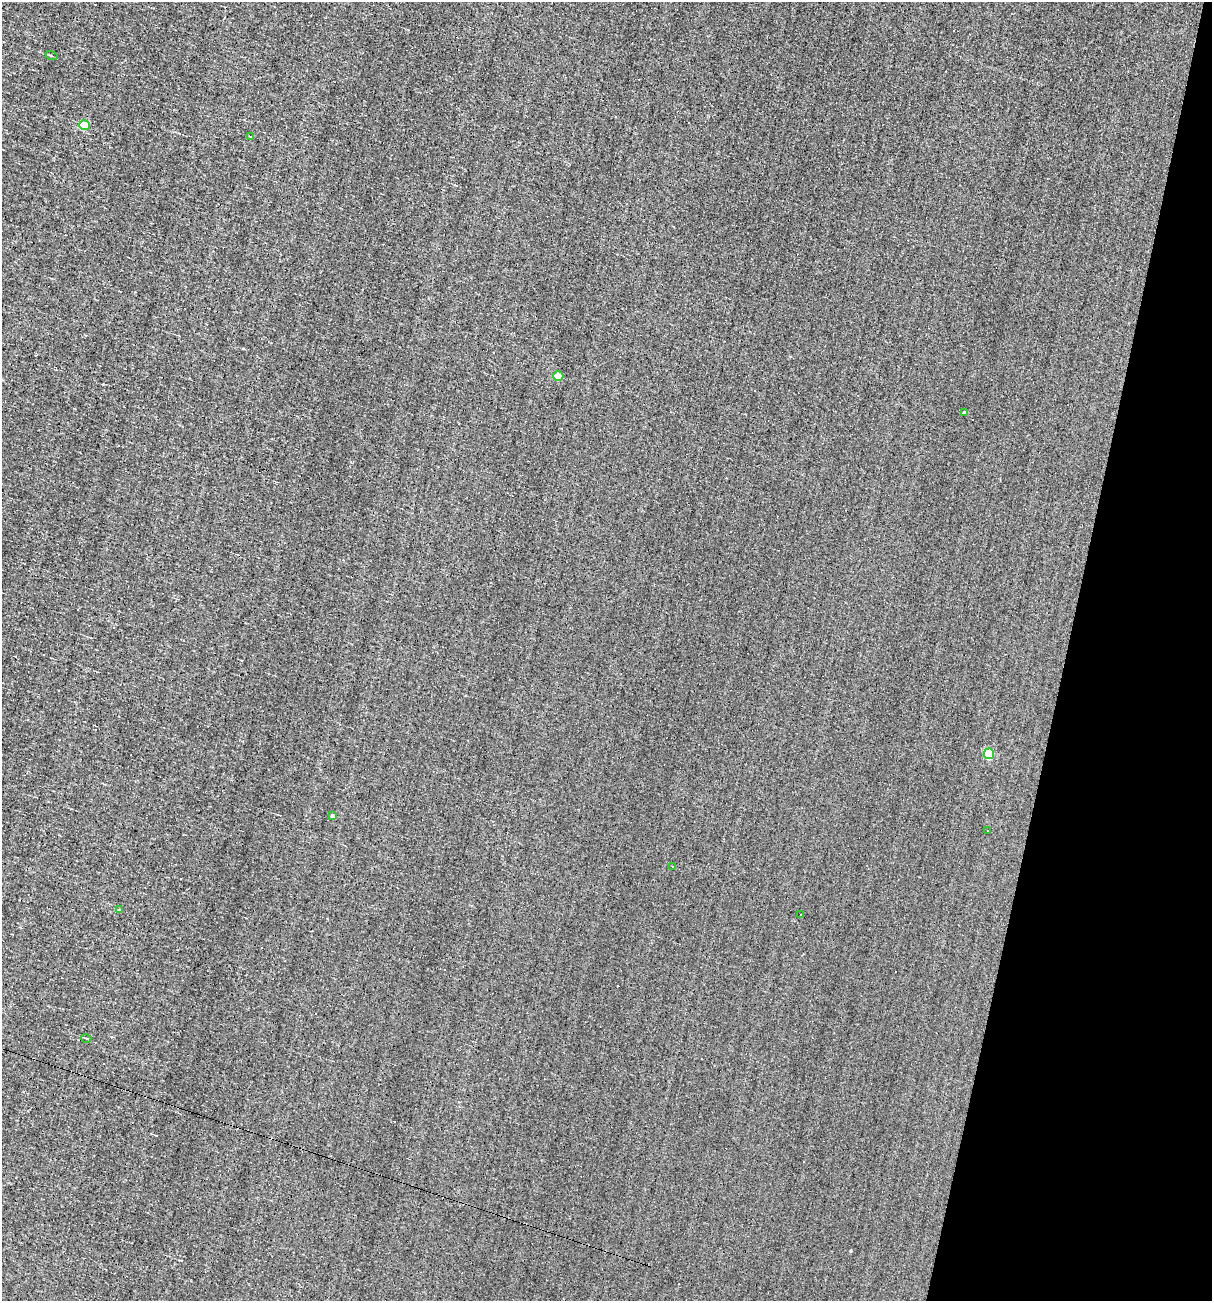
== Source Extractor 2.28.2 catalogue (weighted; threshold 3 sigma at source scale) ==
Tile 8 of 4 x 4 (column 4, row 2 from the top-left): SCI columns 3748-4957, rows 2598-3896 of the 5198 x 5194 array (HDU 1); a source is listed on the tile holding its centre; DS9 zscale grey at full resolution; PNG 1214 x 1303 px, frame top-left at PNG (2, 2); each listed source drawn as its Kron ellipse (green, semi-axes under 4 px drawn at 4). Shown black and unused: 12% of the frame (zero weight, under 3 of 4 exposures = <1% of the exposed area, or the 3 px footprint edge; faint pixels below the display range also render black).
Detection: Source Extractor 2.28.2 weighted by HDU 2 'WHT'; one run over the whole footprint, this tile lists its part. Background -0.00129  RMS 0.035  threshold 0.158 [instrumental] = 3 sigma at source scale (4.5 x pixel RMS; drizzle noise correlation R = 1.50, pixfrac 1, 0.05/0.05 arcsec/px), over >= 5 px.
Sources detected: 20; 8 cosmic-ray / hot-pixel residue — neither listed nor drawn; the other 12 listed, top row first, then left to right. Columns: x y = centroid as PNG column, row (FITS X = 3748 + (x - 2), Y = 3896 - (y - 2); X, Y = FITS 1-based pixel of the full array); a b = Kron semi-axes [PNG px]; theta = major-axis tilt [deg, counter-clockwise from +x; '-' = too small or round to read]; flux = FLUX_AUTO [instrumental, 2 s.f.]
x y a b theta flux
52 56 6 2 -19 3.6
84 125 5 5 - 120
250 136 3 2 - 2.7
558 376 5 5 - 73
964 413 4 3 - 7.4
989 754 5 5 - 170
332 816 4 3 - 13
988 831 2 2 - 1.8
673 867 4 2 - 2
120 910 4 3 - 3.1
801 915 2 2 - 2.2
86 1038 5 3 - 3.4
Unlisted compact peaks at least as high as the median listed source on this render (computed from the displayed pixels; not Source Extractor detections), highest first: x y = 851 1251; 103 384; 243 348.